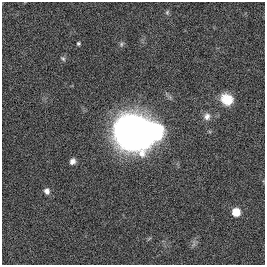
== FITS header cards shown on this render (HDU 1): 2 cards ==
NAXIS1  =                  263
NAXIS2  =                  263

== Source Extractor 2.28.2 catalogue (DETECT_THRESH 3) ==
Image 263 x 263 px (HDU 1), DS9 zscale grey, 1 PNG px = 1 image px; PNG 267 x 267 px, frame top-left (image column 1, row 263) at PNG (2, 2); no overlay
Background 0.00204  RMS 0.053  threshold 0.158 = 3 sigma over >= 5 px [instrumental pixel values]
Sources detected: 11; all 11 listed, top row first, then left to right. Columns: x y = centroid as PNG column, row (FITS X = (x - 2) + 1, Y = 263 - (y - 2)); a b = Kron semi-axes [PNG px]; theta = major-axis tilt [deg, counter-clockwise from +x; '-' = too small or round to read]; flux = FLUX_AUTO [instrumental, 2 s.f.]
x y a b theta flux
167 12 7 5 69 6.9
78 43 4 4 - 5.2
121 44 8 5 53 7.7
63 58 8 5 -45 7.2
227 99 12 10 -33 72
207 116 10 9 - 20
135 132 37 27 -4 1800
72 161 7 6 - 15
47 191 8 7 - 16
236 212 6 6 - 94
194 244 10 4 77 8.6